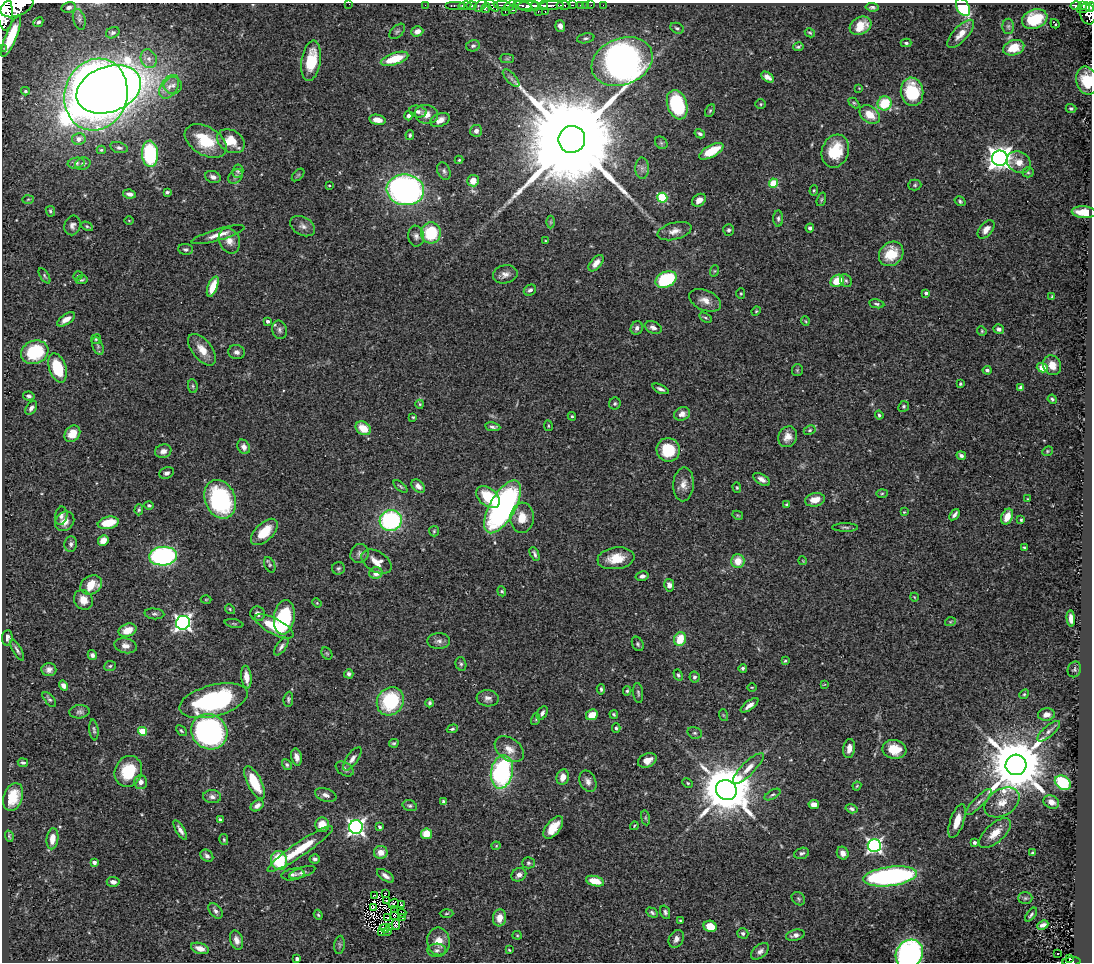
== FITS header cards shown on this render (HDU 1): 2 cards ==
NAXIS1  =                 1090
NAXIS2  =                  960

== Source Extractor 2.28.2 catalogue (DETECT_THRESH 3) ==
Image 1090 x 960 px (HDU 1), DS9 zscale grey, 1 PNG px = 1 image px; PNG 1094 x 964 px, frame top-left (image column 1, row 960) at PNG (2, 3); each listed source drawn as its Kron ellipse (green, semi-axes under 4 px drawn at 4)
Background 0.884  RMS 0.031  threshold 0.0943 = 3 sigma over >= 5 px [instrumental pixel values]
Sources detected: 421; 2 with non-positive FLUX_AUTO (blend fragments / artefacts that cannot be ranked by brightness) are neither listed nor drawn; the other 419 listed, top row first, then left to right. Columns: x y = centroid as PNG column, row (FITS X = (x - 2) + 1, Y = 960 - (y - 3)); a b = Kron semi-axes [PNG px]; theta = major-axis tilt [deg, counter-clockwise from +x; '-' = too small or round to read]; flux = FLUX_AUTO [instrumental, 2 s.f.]
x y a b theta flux
349 4 2 2 - 32
425 5 2 2 - 13
455 5 10 3 0 790
492 5 8 4 -38 360
502 5 8 2 0 390
552 5 12 3 2 1400
564 5 7 3 -6 350
572 5 3 2 - 98
580 5 3 2 - 38
586 5 2 2 - 13
591 5 2 2 - 16
603 5 2 2 - 5.6
1082 5 4 3 - 180
17 6 17 10 22 6200
465 6 6 3 10 710
471 6 5 3 - 670
480 6 7 5 43 150
510 6 7 4 36 480
522 6 9 3 -7 980
528 6 10 5 3 2300
535 6 5 3 - 600
543 6 4 3 - 730
1076 6 5 4 - 270
69 7 7 5 12 7.1
872 7 6 4 -6 4.9
963 7 9 6 -59 140
1090 7 5 3 - 380
486 8 5 4 - 270
1083 8 6 3 16 250
512 9 4 2 - 130
4 11 19 8 -84 6500
545 11 3 2 - 24
505 12 2 2 - 8.3
538 12 3 2 - 42
1088 13 11 7 -75 900
79 19 10 6 -75 6.8
1035 19 13 9 21 68
38 22 5 4 - 4.6
1055 24 5 2 - 2.4
560 26 6 5 - 11
861 26 11 8 28 40
1008 26 8 6 90 4.4
677 28 7 5 -26 4.2
397 31 9 5 44 5.2
417 31 6 5 - 15
113 33 7 5 25 5.1
810 33 5 3 - 2.6
961 34 18 7 47 23
11 36 22 5 67 65
586 38 9 5 12 5
906 43 5 3 - 3.4
473 46 7 5 14 6.1
798 47 5 3 - 3.2
2 48 2 2 - 18
1014 48 11 7 18 45
149 59 10 8 -66 12
395 59 14 6 18 76
507 59 7 4 0 3.7
311 61 20 9 81 70
622 62 31 23 22 1600
768 77 7 4 -34 10
511 78 11 5 -47 6.9
1087 81 14 10 -76 72
173 85 9 8 - 10
169 87 13 8 57 17
859 88 4 4 - 1.5
109 89 33 22 20 3100
25 91 4 3 - 3.5
912 92 14 11 -81 97
96 94 36 31 72 3700
854 103 6 4 -44 2.8
885 103 7 7 - 82
761 104 5 4 - 2.7
677 105 15 10 -72 170
1071 108 5 4 - 4.4
418 111 9 6 -11 7.5
710 111 7 4 63 3.2
426 114 12 9 -10 19
870 115 11 8 -37 33
408 116 4 4 - 6.7
377 120 8 5 -10 17
440 120 10 6 22 13
476 131 6 6 - 8
700 134 5 3 - 4.4
410 135 5 4 - 3.4
79 139 6 6 - 15
572 139 13 13 - 98000
206 141 23 14 -31 87
231 141 15 11 -32 49
661 143 7 5 -45 3.8
119 148 9 5 -16 6
101 150 4 4 - 3.1
711 151 13 6 29 66
835 151 17 13 70 74
150 154 13 8 -86 180
1000 158 8 7 - 2000
459 160 4 4 - 1.9
1019 162 12 10 -28 23
76 163 8 5 8 6
83 164 7 6 - 5.1
642 168 11 6 -89 9.6
238 171 6 5 - 4.4
444 171 9 6 -67 6.5
1028 172 5 5 - 3.5
298 175 7 4 45 3.2
236 176 8 6 45 6
213 177 8 5 -22 8.9
473 181 6 5 - 23
773 183 4 4 - 88
329 185 4 3 - 1.9
915 185 6 5 - 3.7
405 190 19 15 -7 750
814 190 5 4 - 2.5
167 192 4 3 - 3.9
129 194 6 4 -8 9
662 198 5 5 - 140
28 199 6 4 2 2.5
821 199 7 4 71 3.1
699 200 7 5 39 15
960 201 6 4 -33 3.8
50 211 5 4 - 3.8
1084 212 12 6 -5 42
778 219 8 5 -88 4.9
129 220 5 3 - 1.7
551 222 6 4 -90 2.8
72 225 10 8 72 9.2
87 226 6 4 -29 2.7
303 226 13 9 -29 12
810 228 4 4 - 5.4
986 229 11 6 51 15
729 230 6 5 - 4.9
675 231 17 8 14 18
431 233 10 10 - 98
218 235 27 5 16 25
416 236 10 8 -82 9.2
229 241 13 10 -66 19
545 241 4 2 - 1.5
186 249 7 5 -5 5.1
891 254 13 11 45 58
596 263 10 5 49 17
714 271 6 4 71 2.6
505 274 12 9 12 14
45 276 8 4 -57 3.3
78 276 5 4 - 2.9
666 279 11 7 27 160
81 280 6 3 11 3.3
837 281 7 5 33 46
846 281 7 5 -57 4.1
213 287 11 5 69 41
530 290 6 5 - 6.3
741 293 5 4 - 2.5
926 293 4 3 - 6.1
1052 297 4 3 - 2.5
705 300 16 10 -23 20
877 304 8 4 -10 4.3
756 311 5 4 - 2.4
706 318 7 4 -30 3.6
66 319 10 5 34 15
268 321 4 3 - 6
805 321 5 3 - 2
653 327 9 6 -22 9.2
637 328 7 6 - 7.5
999 329 5 5 - 7.7
280 330 9 7 -77 7.3
982 331 5 4 - 2.4
96 339 5 4 - 2.6
98 346 9 5 -69 5.1
202 350 18 9 -52 28
35 352 14 11 21 110
237 352 8 7 - 9
1052 365 10 8 -62 25
58 368 15 8 -72 89
1042 368 5 4 - 65
797 370 6 5 - 3
987 370 4 4 - 4.6
960 384 3 3 - 2.6
193 386 7 5 -82 3.6
1021 388 4 4 - 7
661 389 9 4 -23 6.3
29 396 6 4 -9 5
1052 399 5 4 - 3.6
420 404 4 4 - 2.4
615 404 6 6 - 4.3
904 406 5 5 - 3.9
31 408 7 5 54 7.9
682 414 8 6 26 12
879 415 4 4 - 3.4
572 416 4 3 - 2.5
413 417 3 3 - 2.2
548 426 5 3 - 2.3
493 427 8 4 -8 5.7
363 428 8 6 -34 39
810 430 6 4 28 3.2
72 434 9 7 51 33
788 437 11 9 62 20
244 447 7 6 - 9.7
668 450 12 11 - 63
163 451 8 6 19 11
1047 451 5 4 - 2.6
961 455 5 3 - 5.8
167 473 8 5 23 6.6
762 479 9 5 -32 9.8
683 484 17 10 87 19
400 486 8 3 -40 3.2
418 486 8 5 -46 11
737 488 5 4 - 2.8
882 493 6 4 2 2.9
488 497 13 8 -41 74
220 499 20 15 -68 280
1028 499 3 2 - 1.6
815 500 10 6 12 24
149 505 4 4 - 3.7
787 505 4 3 - 5.5
503 507 29 12 60 530
139 510 5 4 - 3.4
904 512 4 3 - 1.8
738 515 5 4 - 2.2
954 515 6 3 53 7
61 516 9 6 79 7.1
1007 517 8 5 68 27
522 518 15 11 86 35
391 520 11 10 - 270
1021 520 4 3 - 2.8
65 521 10 9 - 17
108 523 11 6 12 44
845 527 13 3 0 4.6
434 531 5 5 - 3.1
264 532 16 9 45 52
103 540 6 5 - 18
71 544 8 6 88 5.8
1024 548 3 3 - 2.6
360 554 10 9 - 8.9
535 554 7 3 -66 5.4
163 556 14 9 5 450
616 558 19 10 8 45
738 561 7 6 - 34
803 561 4 3 - 1.7
377 562 16 10 -30 26
270 565 8 5 -65 3.8
338 568 6 6 - 4.5
376 573 6 6 - 17
642 576 6 4 13 6.5
91 585 11 9 30 37
669 585 6 5 - 12
502 591 5 4 - 2.7
914 597 4 3 - 1.6
206 599 5 3 - 1.9
83 600 10 9 - 20
317 603 5 4 - 2.1
230 609 5 4 - 2.5
154 614 10 5 -5 5.8
258 614 7 7 - 12
284 617 17 10 82 150
1071 618 8 4 -84 14
950 622 5 3 - 2.3
183 623 7 6 - 740
234 624 9 3 -11 3.1
274 626 21 8 -28 83
127 630 9 6 22 33
7 638 7 5 85 8
680 639 7 6 - 50
439 641 11 8 0 9.1
638 644 7 5 -63 4.4
126 646 11 7 -12 13
281 647 10 5 55 7.1
17 650 12 4 -60 5.8
327 653 6 5 - 3.2
92 655 5 4 - 6
785 661 4 4 - 2.9
461 664 7 5 -75 4.1
110 666 6 5 - 3.2
743 668 4 4 - 4.2
1074 669 8 6 67 4.2
49 670 7 6 - 9.7
349 674 4 4 - 5.5
678 675 6 4 -61 3.5
246 677 11 5 -83 23
694 677 5 5 - 5.5
824 685 4 2 - 1.4
64 686 5 4 - 14
752 687 5 3 - 1.8
601 689 5 3 - 3.9
627 691 4 3 - 3.3
638 693 10 5 -83 4.7
1024 694 5 4 - 2.8
488 698 11 8 -5 10
49 699 9 4 -50 4.3
288 699 7 4 84 4.4
213 701 35 15 15 310
390 701 15 13 54 160
430 703 4 3 - 4.1
749 705 10 4 36 12
80 712 10 6 4 6.5
542 713 7 4 61 7.2
614 714 4 3 - 2.8
592 715 6 5 - 27
723 715 6 3 -71 2
1046 715 8 6 7 13
536 719 6 3 73 2.9
616 728 4 4 - 3.4
452 729 5 4 - 3.6
94 730 10 4 -83 4.7
143 731 4 4 - 75
181 731 6 4 -45 3.2
1049 731 14 5 41 10
209 732 19 17 -38 530
695 733 7 5 -14 4.5
394 743 5 3 - 3.4
849 748 9 6 82 18
509 749 16 11 -35 24
894 749 12 9 -10 45
296 757 8 5 -77 12
352 759 14 5 55 10
647 760 10 6 23 19
23 763 5 4 - 4.5
287 765 5 4 - 3.9
1016 765 10 10 - 19000
748 768 20 6 45 20
345 769 10 6 -33 7.4
128 771 16 13 67 91
502 772 17 11 79 370
563 777 8 6 77 19
588 781 11 8 -66 11
141 782 7 6 - 13
254 783 18 7 -63 76
688 783 5 4 - 2.8
1063 783 8 6 -35 130
857 786 4 3 - 2.2
726 790 11 10 - 13000
772 794 9 4 30 4.1
326 795 11 6 -19 9.6
13 797 14 9 72 44
212 797 9 6 -4 8.6
443 801 3 3 - 3.7
979 802 18 5 45 11
1002 802 19 13 32 33
1051 802 8 6 -29 18
814 804 5 4 - 13
257 806 7 5 36 9.1
410 806 7 5 -18 4.4
851 809 6 4 -16 4.9
645 818 8 4 -81 3.3
220 820 4 3 - 3.8
957 821 18 6 72 26
322 825 7 7 - 34
634 826 4 3 - 2
356 827 7 7 - 800
380 827 4 3 - 4.1
553 827 13 7 51 37
180 830 11 4 -58 9.5
995 833 20 9 42 32
426 834 5 5 - 41
9 836 6 2 -72 3.2
52 839 10 6 83 23
224 840 5 4 - 2.8
974 843 3 3 - 6.4
874 845 6 6 - 590
496 846 4 4 - 2.3
300 849 39 7 34 75
381 852 7 6 - 20
802 853 7 5 17 5.8
843 853 6 5 - 13
1032 853 4 4 - 3.3
207 856 7 5 -43 8.3
315 859 5 4 - 6.2
279 860 9 8 - 91
94 862 4 4 - 8.7
528 863 6 5 - 4
302 872 14 5 18 7.3
293 874 11 5 8 6.7
519 875 8 6 31 11
385 876 10 5 -35 10
890 876 27 9 7 490
595 881 9 5 -15 43
113 882 6 5 - 9.8
386 893 2 2 - 1.5
374 895 2 2 - 1.3
1025 898 7 6 - 4.8
798 899 7 6 - 4.3
386 901 2 2 - 2
394 904 5 2 - 4.1
402 905 3 2 - 2.1
373 908 3 2 - 1.8
395 910 3 2 - 1.6
216 911 9 5 -51 7
665 912 7 4 -72 5
402 913 4 2 - 4.4
446 913 7 3 2 2.5
652 913 6 4 -29 4.2
318 915 5 4 - 2.7
1031 915 8 3 52 3.9
394 916 3 2 - 1.6
403 917 3 2 - 4.6
388 918 2 2 - 2.1
499 918 8 6 83 23
680 921 4 3 - 2.5
396 925 5 3 - 2.2
1043 925 6 4 24 8.5
710 926 7 5 -22 35
390 927 3 2 - 1.2
385 928 5 2 - 2.5
381 932 3 2 - 420
388 932 3 2 - 2.4
743 933 5 5 - 5.2
517 935 4 4 - 2.3
795 935 9 5 13 9.2
676 939 9 7 60 9.8
237 940 10 6 -73 14
438 941 14 11 -80 29
340 945 9 5 82 4.4
200 948 9 5 -18 17
437 950 9 7 3 7.7
509 950 3 2 - 2
760 951 10 6 41 9.5
1058 953 2 2 - 2.6
909 954 15 13 52 540
297 959 4 3 - 7.3
1070 959 3 3 - 43
1071 962 9 3 4 220
At the frame edge (FLAGS 8, measured only in part): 9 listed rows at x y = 349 4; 17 6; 1090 7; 4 11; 2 48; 1087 81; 109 89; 909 954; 1071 962
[2 non-positive-flux detections neither listed nor drawn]